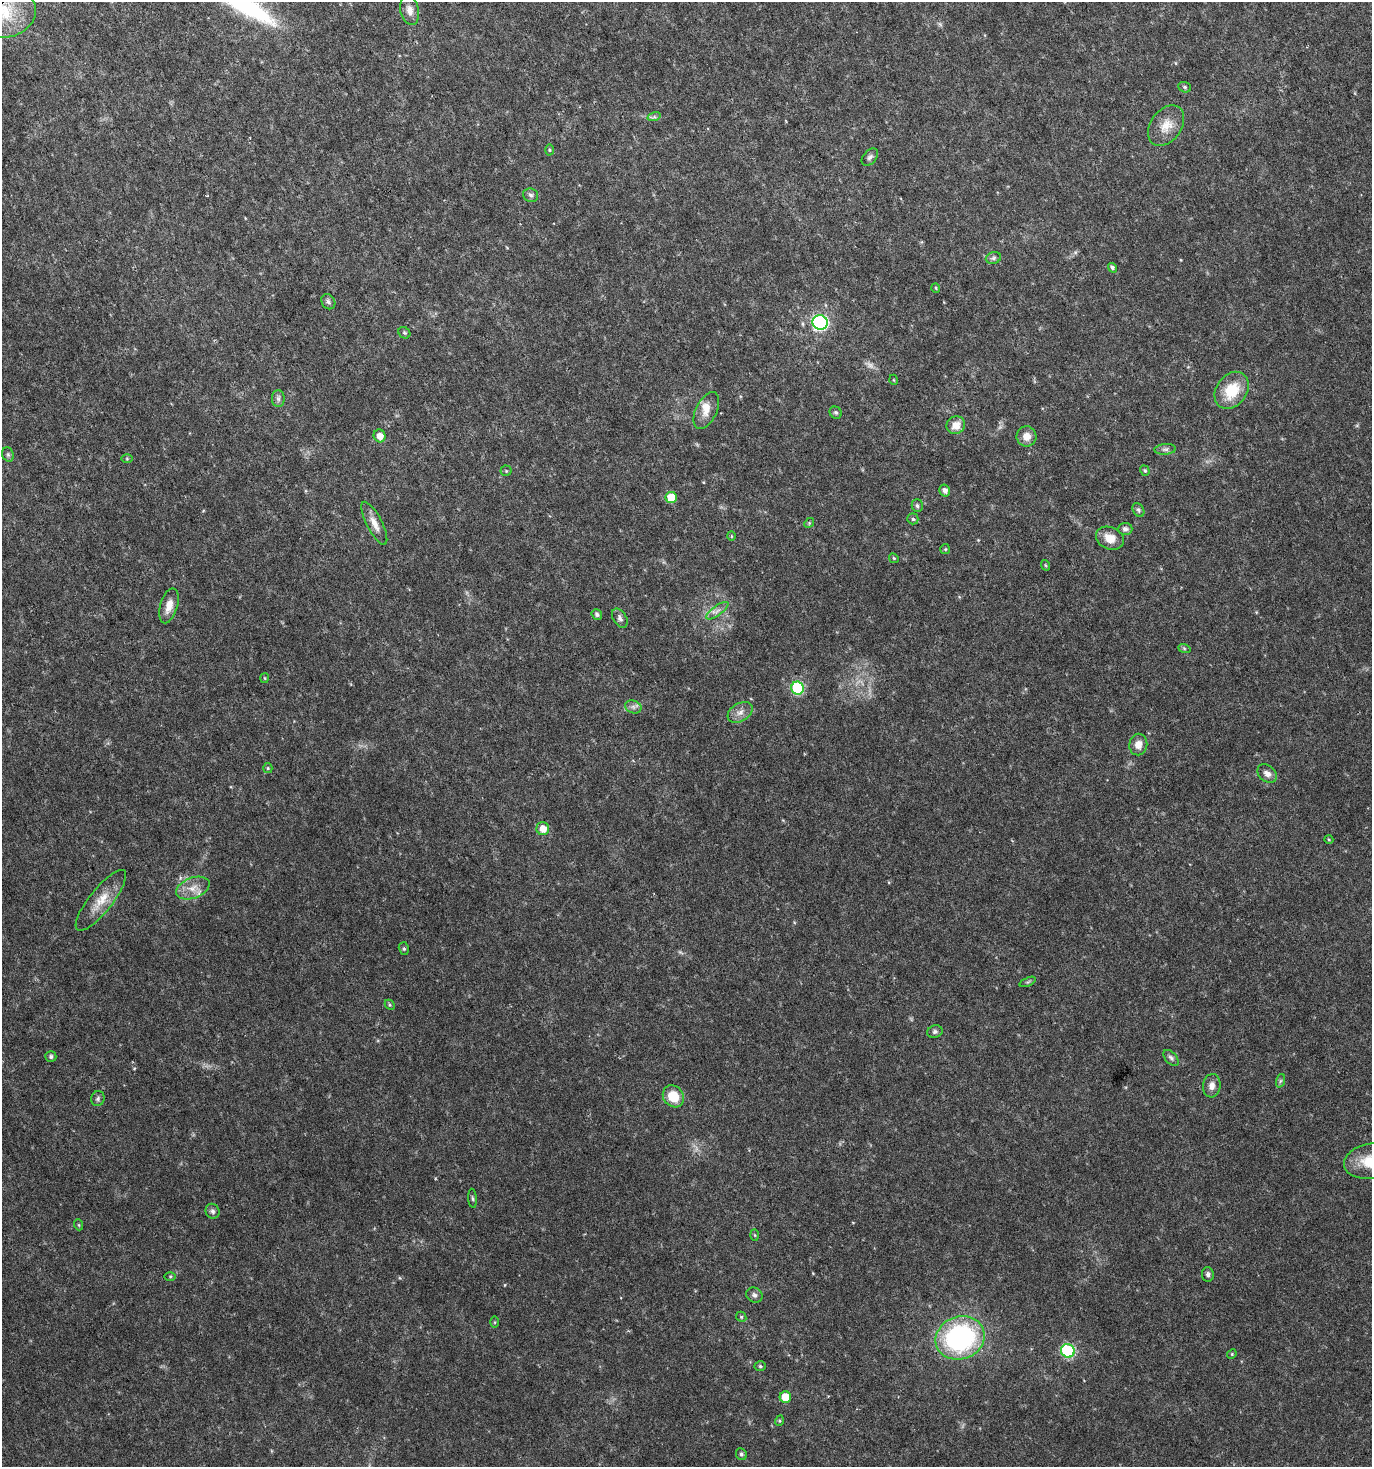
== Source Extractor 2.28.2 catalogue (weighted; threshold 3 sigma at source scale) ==
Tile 11 of 4 x 4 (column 3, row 3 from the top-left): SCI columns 2918-4287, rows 1467-2931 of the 5772 x 5867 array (HDU 1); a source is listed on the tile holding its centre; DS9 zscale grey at full resolution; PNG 1374 x 1469 px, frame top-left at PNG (2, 2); each listed source drawn as its Kron ellipse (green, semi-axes under 4 px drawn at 4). Shown black and unused: <1% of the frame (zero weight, under 3 of 6 exposures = <1% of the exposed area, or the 3 px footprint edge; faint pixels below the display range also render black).
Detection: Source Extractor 2.28.2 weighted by HDU 2 'WHT'; one run over the whole footprint, this tile lists its part. Background 0.0202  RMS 0.002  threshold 0.00831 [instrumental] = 3 sigma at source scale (4.09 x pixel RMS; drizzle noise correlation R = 1.36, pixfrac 0.8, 0.0396/0.0396 arcsec/px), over >= 5 px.
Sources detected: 87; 3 too faint to see at this stretch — neither listed nor drawn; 1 inside a brighter listed object's ellipse — not listed separately; the other 83 listed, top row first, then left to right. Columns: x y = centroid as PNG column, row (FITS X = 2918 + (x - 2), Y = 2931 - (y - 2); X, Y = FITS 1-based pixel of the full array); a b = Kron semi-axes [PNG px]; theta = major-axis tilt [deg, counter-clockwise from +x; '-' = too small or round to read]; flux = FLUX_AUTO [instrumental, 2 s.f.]
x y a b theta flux
410 10 15 9 -78 1.5
4 12 32 25 11 9.7
1185 87 6 5 - 0.3
654 117 7 4 17 0.37
1166 126 22 15 54 3.2
549 150 5 3 - 0.22
870 157 10 6 49 0.62
531 195 7 6 - 0.53
993 258 8 5 17 0.5
1112 268 5 4 - 0.53
936 288 5 3 - 0.16
328 302 8 6 -55 0.54
820 322 7 7 - 35
404 333 6 5 - 0.28
894 380 5 3 - 0.16
1232 390 20 15 54 6
278 399 8 6 -90 0.54
706 410 20 10 63 2.1
836 413 6 5 - 0.39
956 425 9 8 - 2
380 436 6 6 - 1.6
1026 436 10 10 - 1.8
1165 449 11 5 4 0.58
8 454 7 5 -70 0.39
127 459 6 4 0 0.22
506 471 5 5 - 0.25
1145 471 5 4 - 0.3
945 490 6 5 - 0.85
671 497 5 5 - 4.1
917 506 6 5 - 0.41
1138 510 7 5 -59 0.39
913 519 5 5 - 0.34
374 523 24 7 -63 1.9
809 523 5 4 - 0.23
1125 529 7 6 - 0.58
731 536 5 3 - 0.19
1110 538 14 11 -24 2.4
945 549 5 5 - 0.24
894 558 5 4 - 0.21
1045 565 5 3 - 0.18
169 606 18 8 74 2
717 611 13 5 36 0.88
597 614 5 5 - 0.53
620 618 10 6 -59 0.67
1184 648 6 4 -19 0.3
265 678 5 3 - 0.17
798 688 6 6 - 15
633 707 8 6 -20 0.68
740 712 13 9 31 1.4
1138 745 11 9 81 1.6
268 768 5 4 - 0.22
1267 774 11 8 -40 1.1
543 829 6 6 - 1.9
1329 840 4 3 - 0.16
193 888 18 10 21 2.2
101 900 38 11 51 3.8
404 949 6 5 - 0.32
1028 982 8 4 23 0.29
390 1005 5 4 - 0.25
935 1032 8 6 16 0.47
51 1057 5 5 - 0.42
1171 1058 9 5 -49 0.54
1280 1081 7 4 71 0.34
1212 1086 12 9 85 1.3
673 1096 12 10 -51 4.3
98 1099 8 6 74 0.48
1371 1161 27 17 9 6.2
472 1198 9 4 -85 0.29
212 1211 7 6 - 0.57
79 1225 5 3 - 0.17
755 1235 6 4 -88 0.21
1208 1274 7 6 - 0.51
170 1276 6 4 1 0.23
754 1295 8 7 - 0.63
741 1317 5 4 - 0.24
495 1322 5 3 - 0.19
960 1338 25 21 20 32
1068 1351 7 6 - 17
1232 1354 5 4 - 0.21
760 1366 5 5 - 0.3
785 1397 6 6 - 3.2
779 1421 5 3 - 0.2
741 1454 6 5 - 0.4
Overlapping masked pixels (flux is a lower limit): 1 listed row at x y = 4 12
Isophote crosses this tile's border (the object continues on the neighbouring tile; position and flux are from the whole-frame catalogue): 2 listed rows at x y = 4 12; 1371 1161